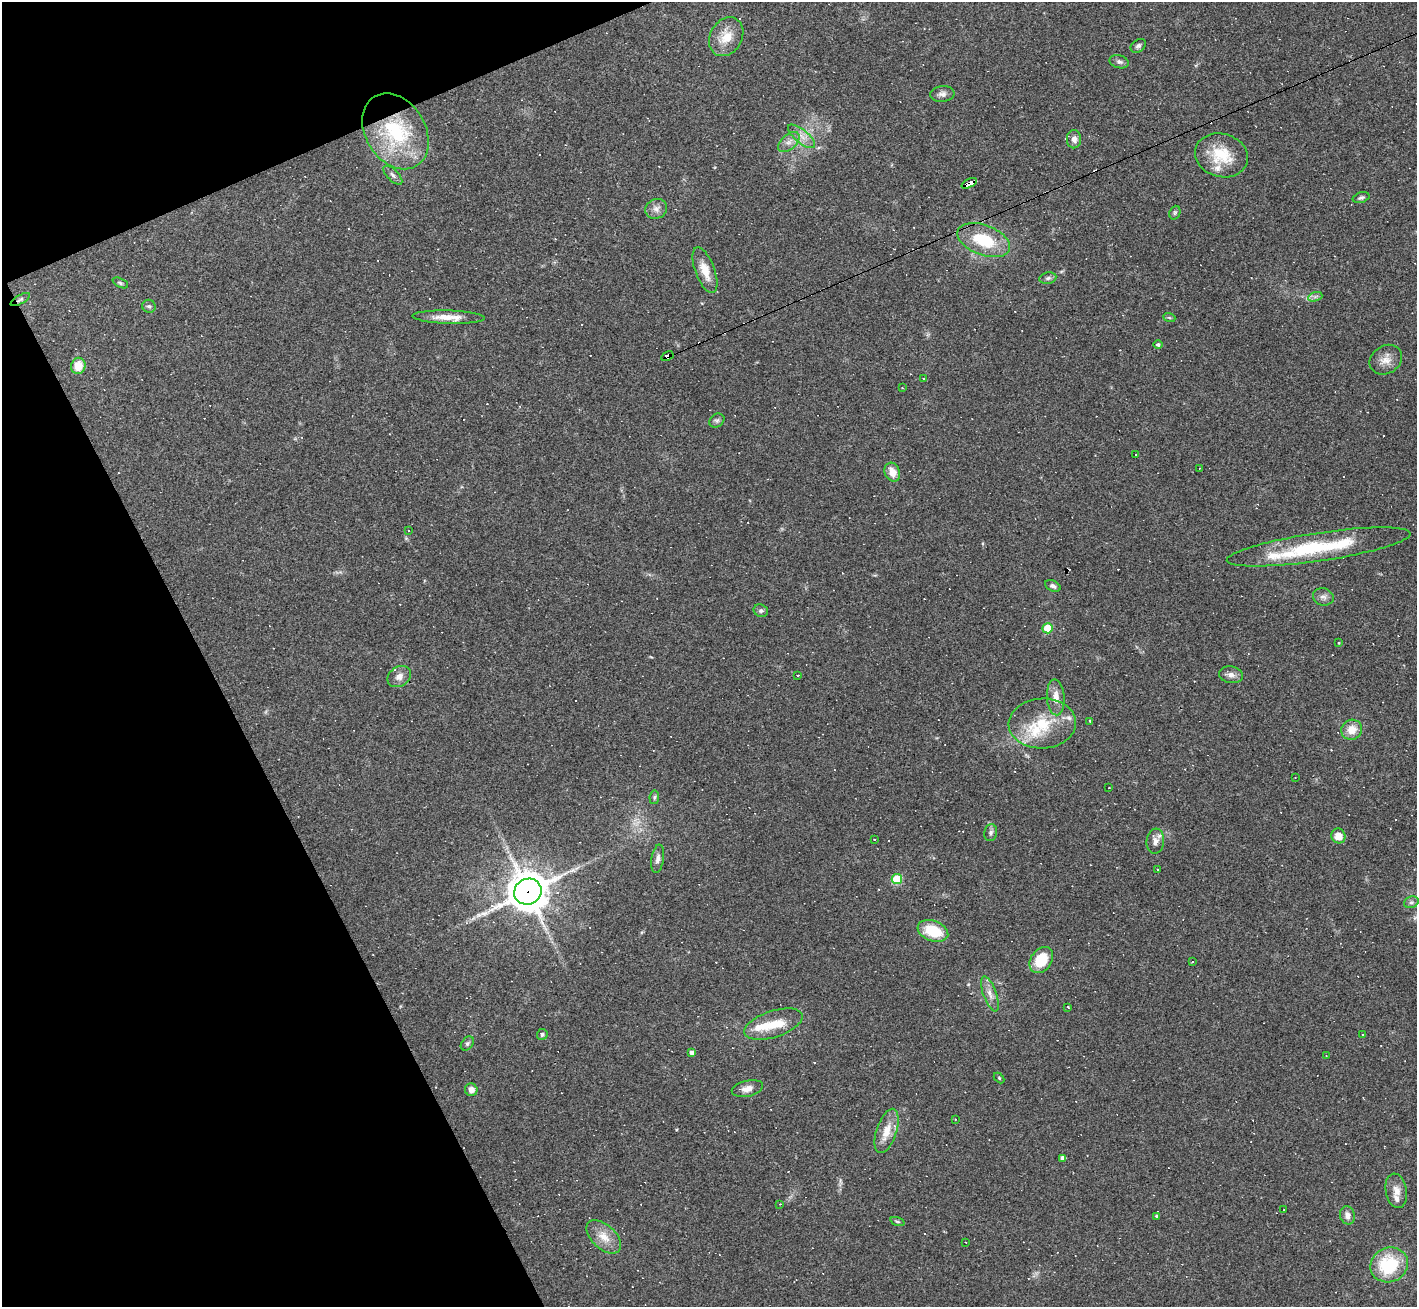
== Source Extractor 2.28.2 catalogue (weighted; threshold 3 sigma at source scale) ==
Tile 5 of 4 x 4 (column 1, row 2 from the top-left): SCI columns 1-1415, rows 2759-4063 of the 5661 x 5650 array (HDU 1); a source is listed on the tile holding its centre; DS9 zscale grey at full resolution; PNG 1419 x 1309 px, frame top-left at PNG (2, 2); each listed source drawn as its Kron ellipse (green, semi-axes under 4 px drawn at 4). Shown black and unused: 20% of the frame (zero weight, under 3 of 4 exposures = <1% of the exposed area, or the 3 px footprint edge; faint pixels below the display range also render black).
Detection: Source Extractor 2.28.2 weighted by HDU 2 'WHT'; one run over the whole footprint, this tile lists its part. Background 0.0685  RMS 0.0052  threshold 0.0234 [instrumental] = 3 sigma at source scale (4.5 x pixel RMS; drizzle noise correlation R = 1.50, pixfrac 1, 0.05/0.05 arcsec/px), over >= 5 px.
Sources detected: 116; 23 cosmic-ray / hot-pixel residue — neither listed nor drawn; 8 inside a brighter listed object's ellipse — not listed separately; the other 85 listed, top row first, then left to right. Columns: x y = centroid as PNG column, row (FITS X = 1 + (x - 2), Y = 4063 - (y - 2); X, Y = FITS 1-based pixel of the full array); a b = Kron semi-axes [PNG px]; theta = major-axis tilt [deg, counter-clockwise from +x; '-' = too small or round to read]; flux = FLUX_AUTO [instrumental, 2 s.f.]
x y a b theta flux
726 37 20 16 60 9.7
1138 46 8 6 34 1.3
1119 62 10 6 -14 1.5
942 94 12 8 5 2.5
395 131 40 30 -59 49
802 136 16 6 -39 4.3
1074 139 9 7 89 2.8
789 142 13 7 43 3.4
1221 155 27 21 -16 17
393 175 12 5 -45 1.8
969 183 8 4 25 42
1361 197 8 5 16 1.2
656 209 11 9 28 3
1175 213 7 5 69 0.96
984 240 27 15 -21 24
705 270 24 9 -69 8.1
1048 278 8 5 11 1.4
120 283 8 4 -25 1.1
1315 297 7 4 19 1.3
20 300 11 4 29 1.2
149 306 7 6 - 1.2
449 317 36 6 -2 7.3
1169 317 6 4 -20 0.63
1158 344 4 4 - 0.89
667 356 6 4 28 170
1386 360 17 14 32 5.4
78 366 8 7 - 8.2
923 379 3 3 - 1.4
902 388 2 2 - 0.31
717 420 8 6 34 1.3
1135 455 3 3 - 1
1200 468 4 2 - 0.33
892 472 10 7 -65 5.6
409 531 4 3 - 0.5
1319 547 93 14 8 44
1053 586 8 5 -24 1.5
1323 597 10 8 -17 2.3
761 611 7 6 - 1.3
1048 628 5 5 - 18
1339 643 4 2 - 0.38
798 675 3 2 - 0.62
1231 675 12 8 -10 2.7
399 677 12 9 34 3.7
1056 697 18 9 -86 5.4
1090 721 3 3 - 1.5
1042 723 34 25 3 23
1352 730 10 10 - 6.5
1295 777 3 2 - 0.29
1109 788 3 2 - 0.29
654 797 7 5 82 0.94
991 833 8 6 78 1.5
1338 836 7 7 - 6
874 839 3 3 - 0.41
1155 841 13 8 83 3.3
658 859 14 6 81 2.5
1157 870 3 2 - 0.5
897 879 5 5 - 23
528 892 14 12 28 1400
1411 902 7 5 20 1.3
933 931 16 10 -20 19
1041 960 14 10 54 15
1192 961 3 2 - 0.45
990 994 18 6 -70 4
1068 1007 3 3 - 0.78
773 1024 30 13 18 13
542 1034 5 5 - 0.93
1363 1034 3 2 - 0.64
467 1044 8 5 50 1.3
691 1053 4 4 - 1.9
1326 1056 3 2 - 0.28
999 1078 6 4 -46 0.58
747 1089 16 8 13 3.9
471 1090 6 6 - 3
955 1119 3 2 - 0.91
887 1131 23 10 72 8.3
1063 1158 4 4 - 2.2
1396 1191 17 10 -80 4.7
780 1204 2 2 - 0.33
1284 1210 3 2 - 0.47
1347 1215 9 7 -76 2.8
1157 1216 4 4 - 0.97
897 1221 7 3 -19 0.72
604 1237 21 12 -43 7.4
966 1242 2 2 - 0.4
1389 1265 19 17 25 31
Overlapping masked pixels (flux is a lower limit): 4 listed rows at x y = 969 183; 20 300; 667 356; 528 892